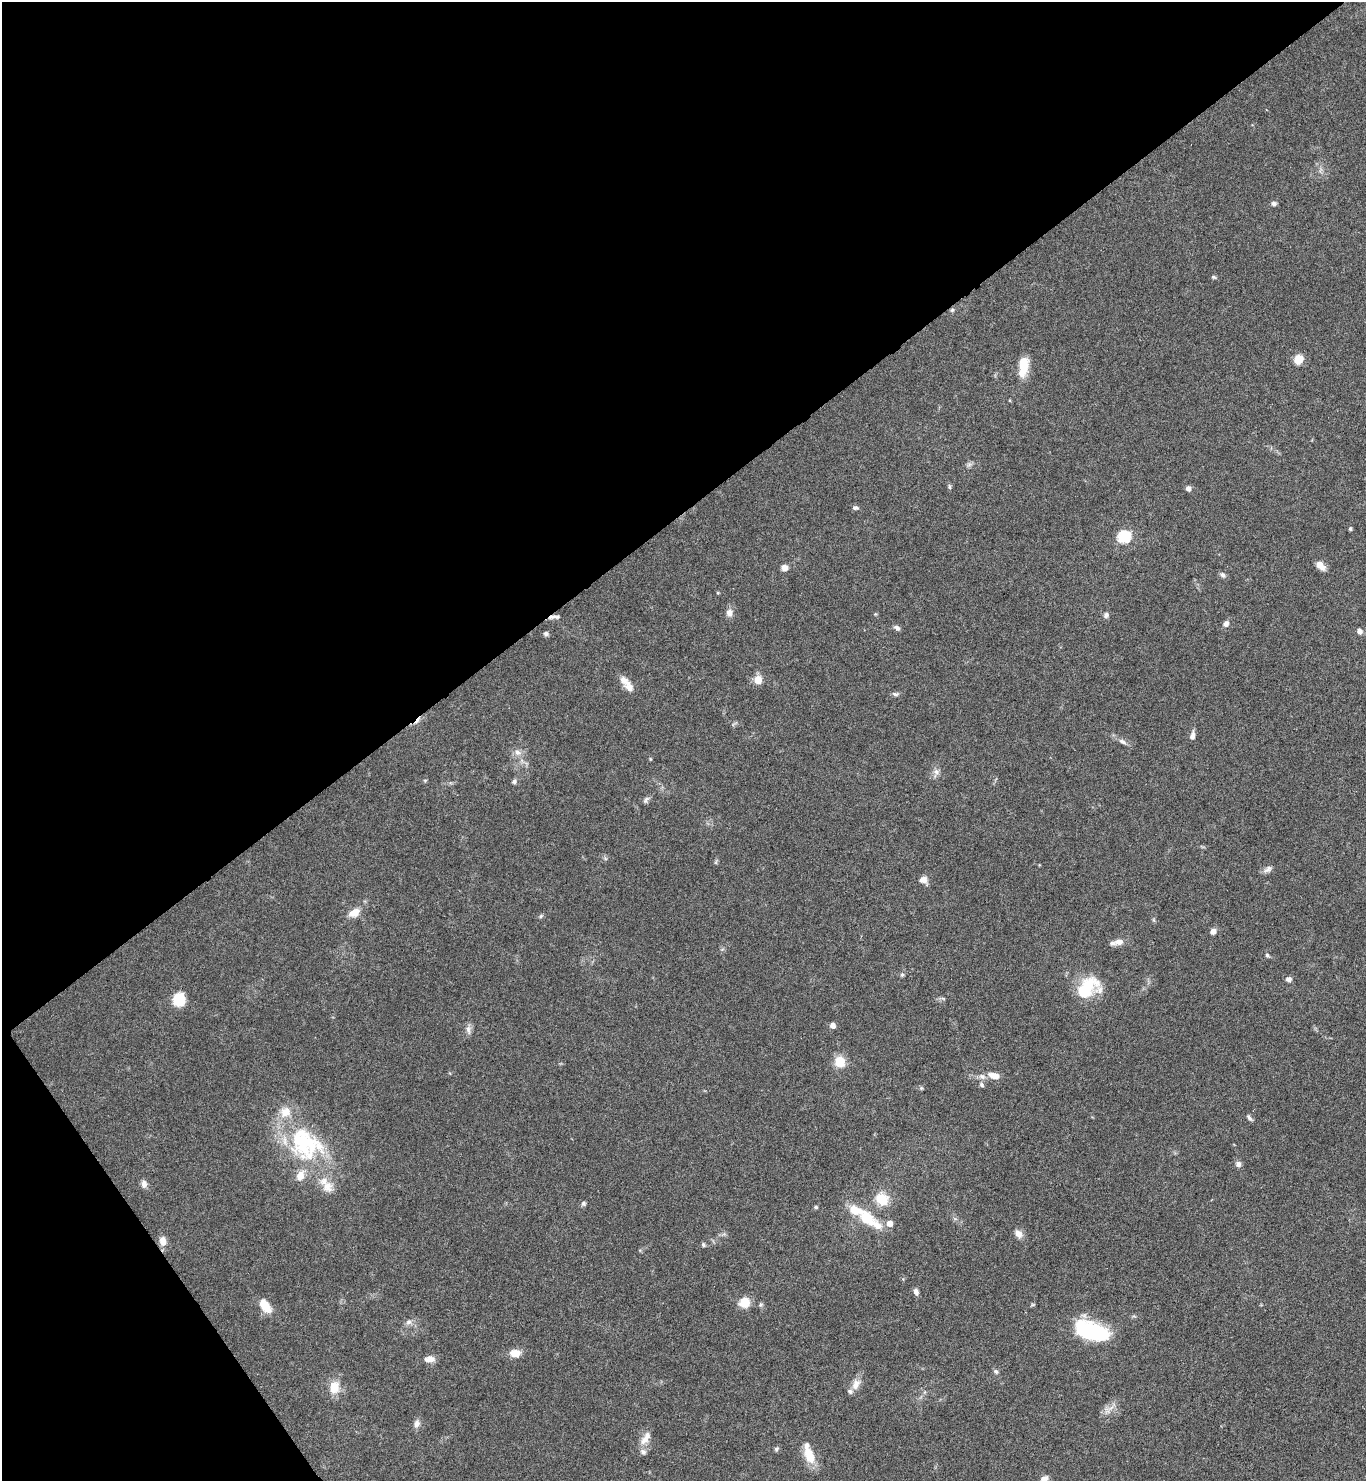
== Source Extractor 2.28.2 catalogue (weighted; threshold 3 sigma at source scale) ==
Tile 5 of 4 x 4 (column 1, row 2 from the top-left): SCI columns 161-1524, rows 2963-4441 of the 5914 x 5919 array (HDU 1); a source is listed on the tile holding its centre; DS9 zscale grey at full resolution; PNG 1368 x 1483 px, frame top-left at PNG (2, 2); no overlay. Shown black and unused: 38% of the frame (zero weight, under 3 of 6 exposures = <1% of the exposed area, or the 3 px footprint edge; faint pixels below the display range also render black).
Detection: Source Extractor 2.28.2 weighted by HDU 2 'WHT'; one run over the whole footprint, this tile lists its part. Background 0.0645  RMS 0.0039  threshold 0.0161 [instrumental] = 3 sigma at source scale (4.09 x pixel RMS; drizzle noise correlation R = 1.36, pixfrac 0.8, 0.05/0.05 arcsec/px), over >= 5 px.
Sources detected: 89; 2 inside a brighter object's white glare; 1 cosmic-ray / hot-pixel residue — not listed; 9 inside a brighter listed object's ellipse — not listed separately; the other 77 listed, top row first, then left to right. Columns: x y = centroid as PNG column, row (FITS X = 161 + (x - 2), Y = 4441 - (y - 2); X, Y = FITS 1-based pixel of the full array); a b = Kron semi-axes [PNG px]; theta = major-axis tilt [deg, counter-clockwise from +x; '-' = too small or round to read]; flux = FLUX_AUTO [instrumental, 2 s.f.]
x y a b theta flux
1274 203 6 5 - 1
1213 277 7 4 -26 0.58
952 310 5 5 - 0.64
1299 359 11 9 64 4.2
1023 366 23 10 81 8.5
969 464 7 5 1 0.89
949 487 7 5 -87 0.64
1188 488 5 5 - 1.8
855 508 8 5 -4 0.94
1350 529 4 3 - 0.66
1124 537 6 6 - 37
1320 566 10 6 -43 3.7
784 568 7 6 - 2
1223 575 8 6 -43 1
729 612 10 8 77 2
1106 615 8 6 65 1.1
552 617 13 5 14 1.6
1226 624 7 7 - 1.5
897 628 8 5 -33 1.2
1360 631 7 6 - 1.5
546 633 6 5 - 0.88
758 680 6 6 - 6.5
629 687 16 11 -53 3
895 694 10 5 -6 0.87
1192 736 11 5 83 1.6
1122 742 12 6 -27 1.6
518 752 10 8 -31 2.2
936 772 8 8 - 1.7
425 780 6 3 18 0.4
514 782 7 6 - 0.88
646 800 10 5 56 0.96
1268 869 13 7 31 1.5
923 880 10 8 -40 2.5
354 913 15 9 28 4.2
541 916 6 5 - 0.6
1154 920 6 4 -71 0.48
1213 931 7 6 - 1.7
1119 942 12 8 8 2.4
1267 955 6 4 -30 0.59
902 975 6 5 - 0.62
1288 979 7 6 - 1.3
1086 986 33 23 8 15
179 999 14 13 - 8
832 1025 5 5 - 1.9
468 1029 13 7 -88 1.7
840 1062 12 11 - 6.3
994 1076 13 7 -15 3.5
982 1077 9 6 -36 1.4
982 1085 6 5 - 0.79
921 1088 5 5 - 0.5
1249 1118 10 4 -47 0.92
305 1144 53 41 -41 43
1238 1164 7 6 - 1.5
144 1184 10 7 87 1.6
882 1199 15 13 -33 8.2
583 1203 6 6 - 0.75
816 1207 5 4 - 0.57
868 1219 41 15 -37 13
1018 1234 10 8 -43 2.6
163 1241 11 8 -78 3.3
703 1245 6 4 -56 0.71
916 1292 8 6 -75 1.4
745 1302 9 9 - 7.4
265 1306 16 8 -57 6.6
409 1322 9 7 14 1.4
1095 1332 36 18 -25 26
515 1353 12 9 -1 4
430 1359 14 8 0 2.5
996 1371 7 5 -39 0.81
856 1384 15 9 64 3.2
334 1387 17 13 81 5.7
1107 1410 12 7 -81 2
417 1424 11 8 73 1.8
645 1438 21 9 57 3.6
776 1449 7 5 44 0.7
809 1454 28 11 -72 7.3
1044 1479 9 6 23 1.9
Overlapping masked pixels (flux is a lower limit): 2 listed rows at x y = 952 310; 552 617
Isophote crosses this tile's border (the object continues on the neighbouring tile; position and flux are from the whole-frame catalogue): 1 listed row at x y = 1044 1479